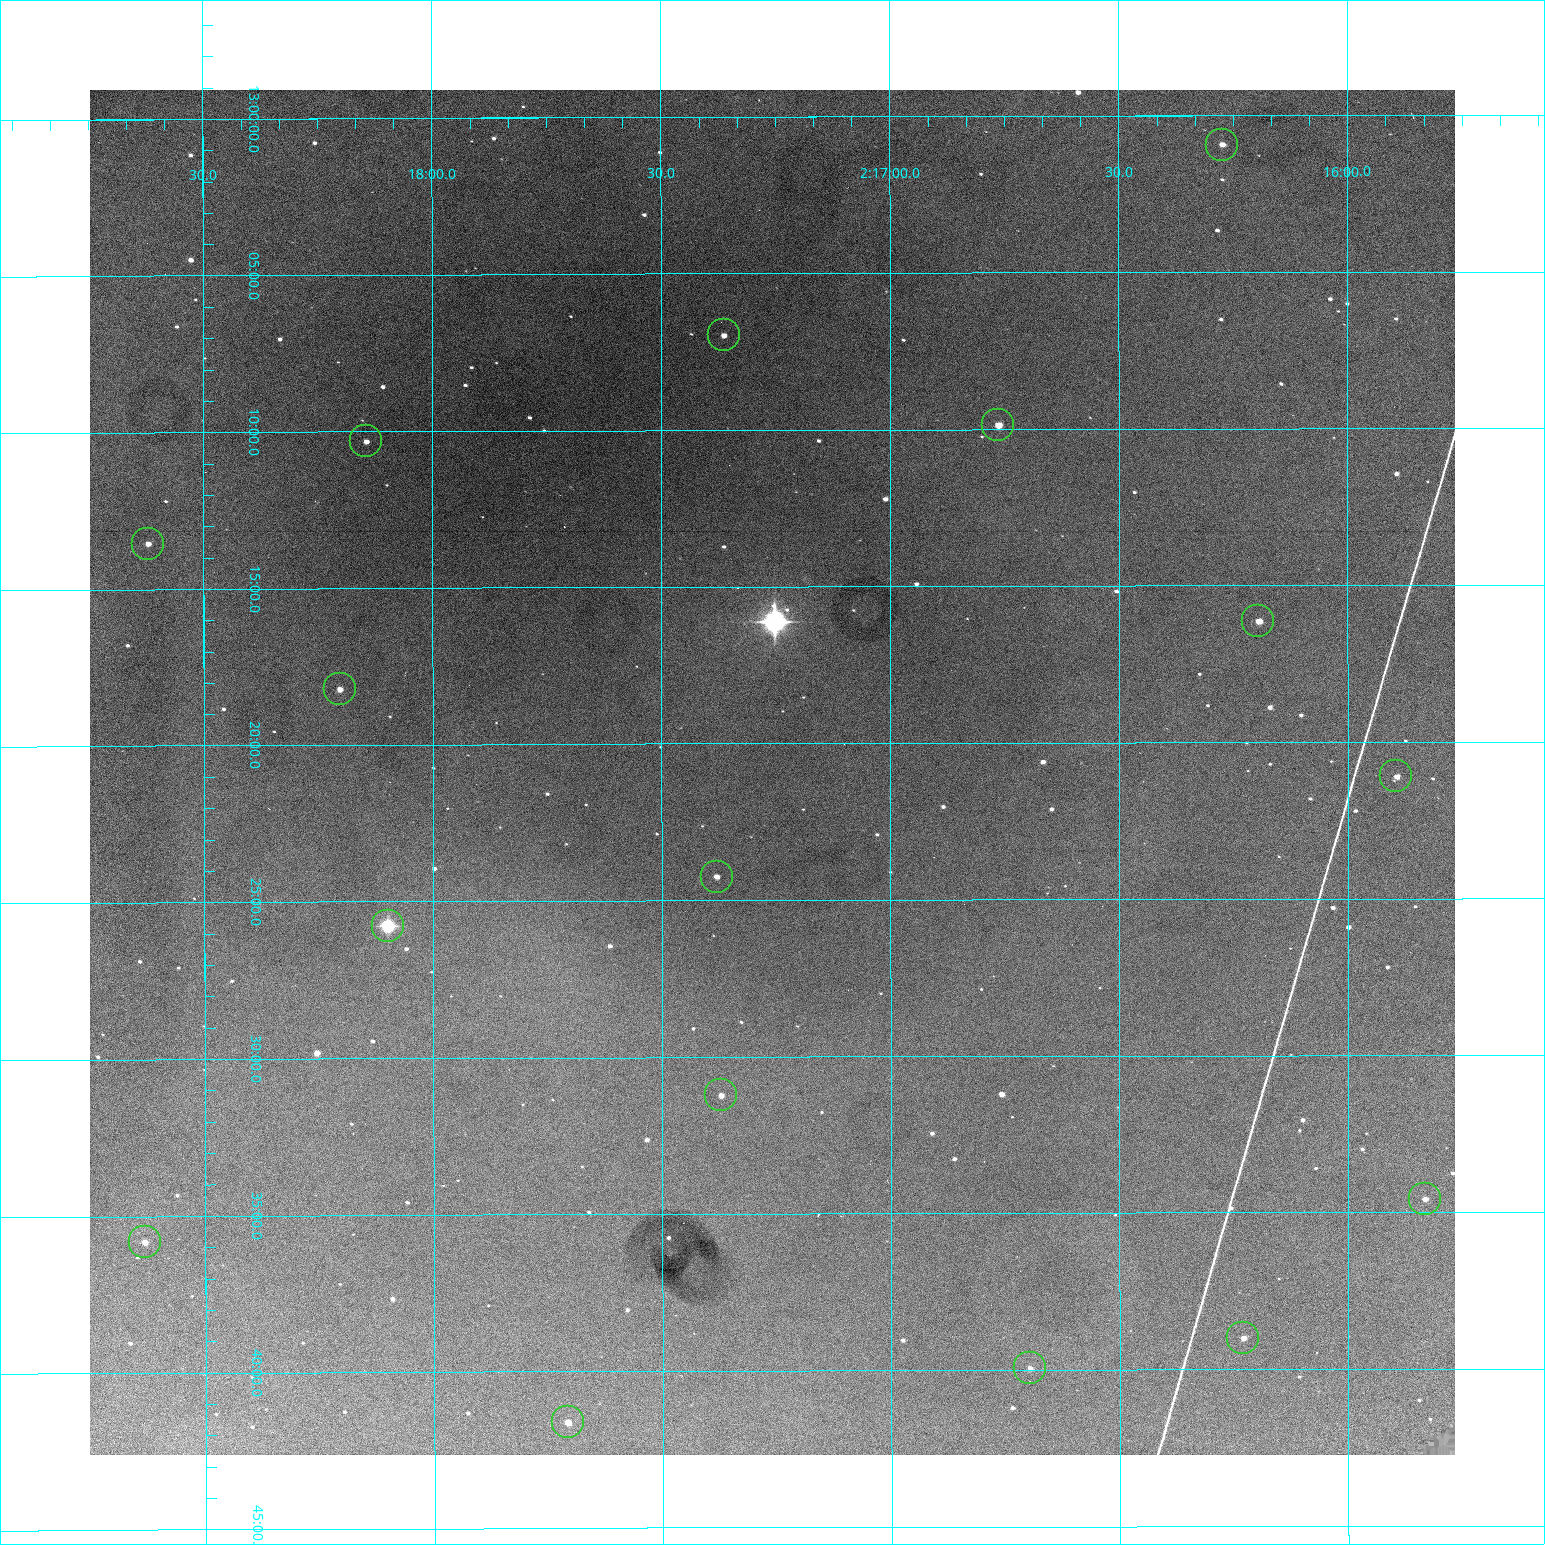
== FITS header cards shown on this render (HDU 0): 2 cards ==
NAXIS1  =                 1365 /fastest changing axis
NAXIS2  =                 1365 /next to fastest changing axis

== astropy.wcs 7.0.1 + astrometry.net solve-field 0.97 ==
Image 1365 x 1365 px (HDU 0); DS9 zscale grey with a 90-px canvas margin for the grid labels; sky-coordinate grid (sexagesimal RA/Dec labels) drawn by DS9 from the SOLVED WCS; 16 Tycho-2 reference stars matched to detected sources circled (green)
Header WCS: RA---TAN-SIP/DEC--TAN-SIP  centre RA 02:17:15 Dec +13:21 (34.31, +13.35 deg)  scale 1.91 arcsec/px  FOV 43.6' x 43.6'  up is -180 deg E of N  parity flipped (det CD > 0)
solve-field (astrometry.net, Tycho-2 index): VERIFIED the header's WCS against the Tycho-2 star catalogue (verified at 3 index scales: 10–16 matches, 0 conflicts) and refined it, rather than solving blind
Solved WCS: RA---TAN-SIP/DEC--TAN-SIP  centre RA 02:17:15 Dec +13:21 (34.31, +13.35 deg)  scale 1.91 arcsec/px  FOV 43.6' x 43.5'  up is -180 deg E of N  parity flipped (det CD > 0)
The solver's refit moves the header's centre by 0.16 arcsec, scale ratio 0.9999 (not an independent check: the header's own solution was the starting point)
Tycho-2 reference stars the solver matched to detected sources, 16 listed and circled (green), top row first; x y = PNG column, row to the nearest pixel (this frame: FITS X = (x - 90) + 1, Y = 1365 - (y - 90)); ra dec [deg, ICRS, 3 dp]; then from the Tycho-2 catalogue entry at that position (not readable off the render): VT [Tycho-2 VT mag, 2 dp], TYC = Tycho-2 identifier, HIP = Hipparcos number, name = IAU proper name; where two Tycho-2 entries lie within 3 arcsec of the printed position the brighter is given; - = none
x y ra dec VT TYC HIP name
1222 145 34.068 +13.016 12.11 637-923-1 - -
724 335 34.341 +13.116 11.78 637-767-1 - -
998 425 34.191 +13.165 10.78 637-980-1 - -
366 441 34.536 +13.172 12.67 637-944-1 - -
148 544 34.655 +13.226 12.20 637-883-1 - -
1258 621 34.049 +13.269 11.22 637-820-1 - -
340 689 34.551 +13.304 11.62 637-695-1 - -
1396 776 33.973 +13.352 11.91 637-1253-1 - -
717 877 34.345 +13.404 11.61 637-1245-1 - -
388 926 34.525 +13.430 7.86 637-948-1 10730 -
721 1095 34.343 +13.520 12.11 637-855-1 - -
1425 1199 33.958 +13.576 11.96 637-1126-1 - -
145 1242 34.658 +13.597 11.37 637-890-1 - -
1243 1338 34.057 +13.650 11.94 637-667-1 - -
1030 1368 34.174 +13.666 12.36 637-601-1 - -
568 1422 34.427 +13.694 11.59 637-1123-1 - -